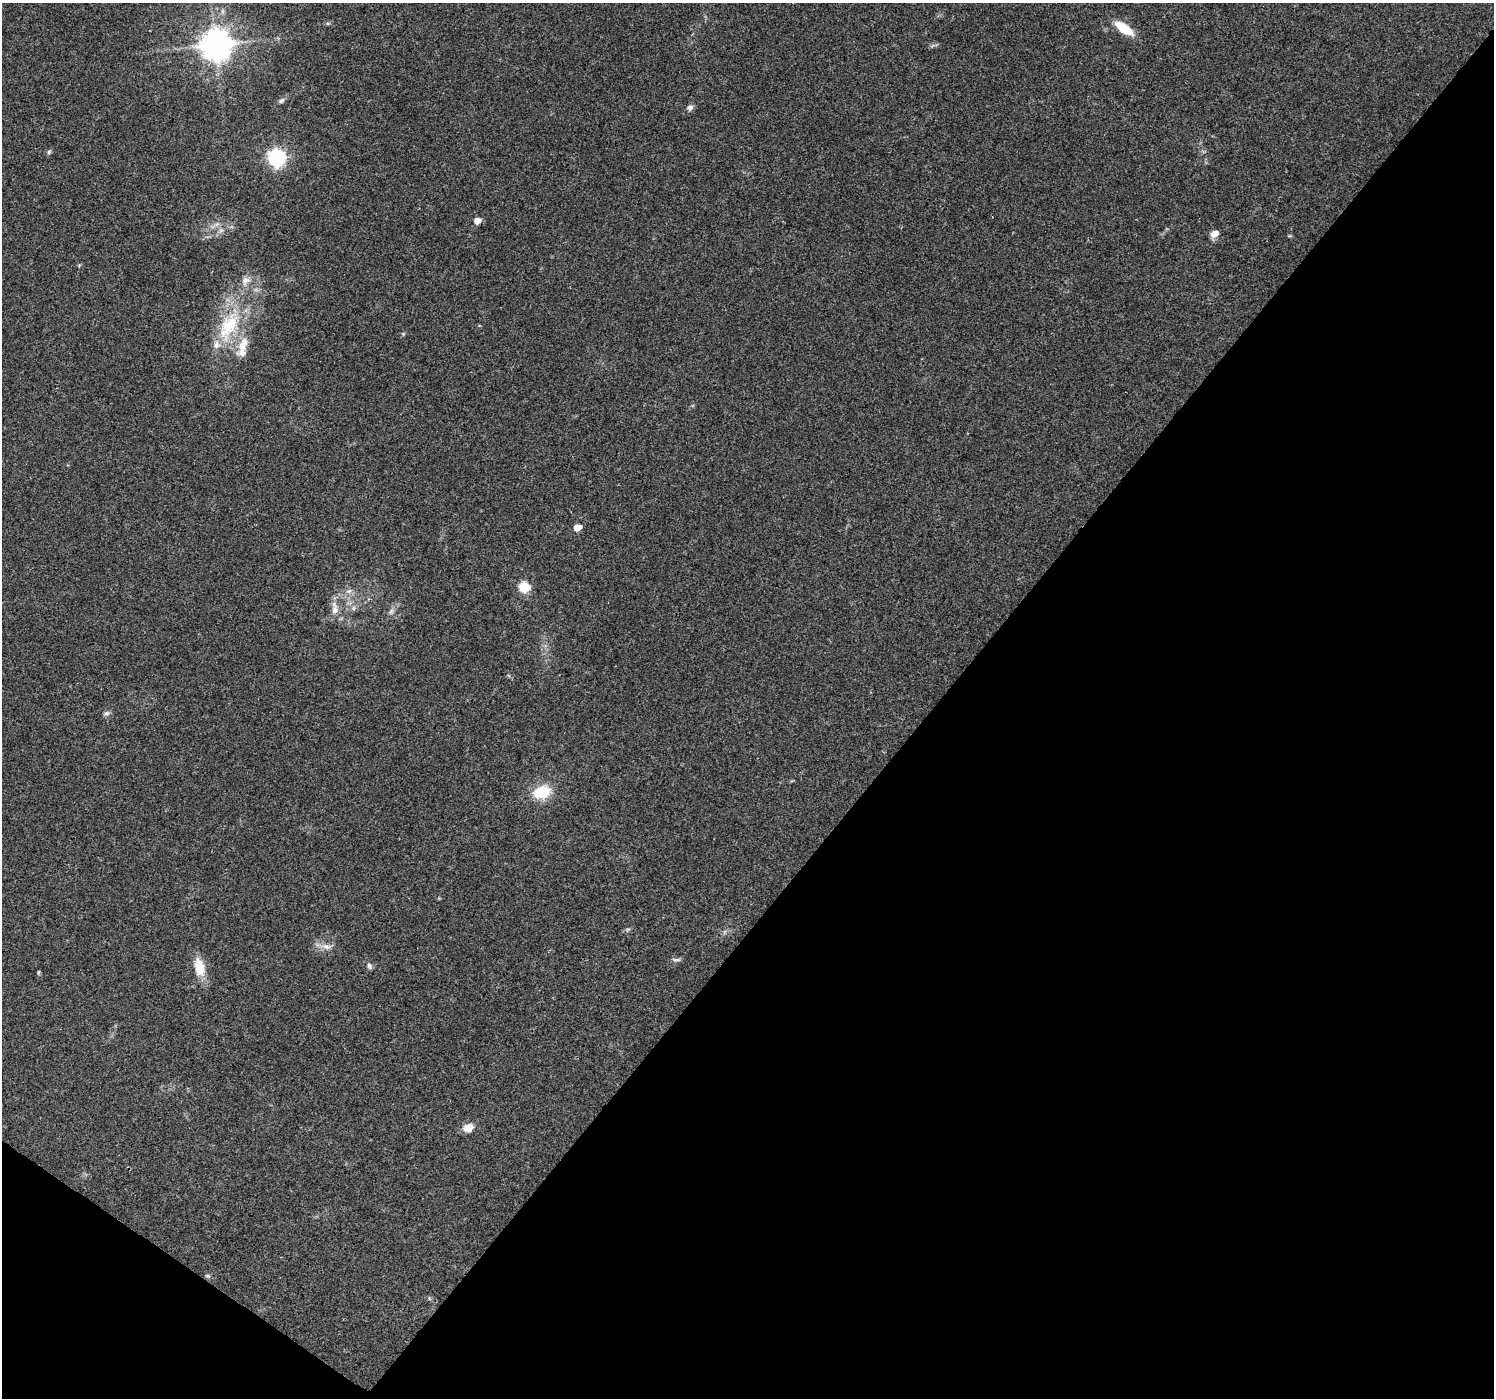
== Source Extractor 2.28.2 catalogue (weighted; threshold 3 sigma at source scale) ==
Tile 15 of 4 x 4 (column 3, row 4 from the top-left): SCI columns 2990-4481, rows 246-1641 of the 5972 x 6010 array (HDU 1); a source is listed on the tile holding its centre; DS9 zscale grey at full resolution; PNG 1496 x 1400 px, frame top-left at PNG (2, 3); no overlay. Shown black and unused: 40% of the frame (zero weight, under 3 of 4 exposures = <1% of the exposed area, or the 3 px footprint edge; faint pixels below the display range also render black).
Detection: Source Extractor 2.28.2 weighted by HDU 2 'WHT'; one run over the whole footprint, this tile lists its part. Background 0.0748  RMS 0.0045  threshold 0.0201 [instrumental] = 3 sigma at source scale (4.5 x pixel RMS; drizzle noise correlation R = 1.50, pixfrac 1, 0.0396/0.0396 arcsec/px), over >= 5 px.
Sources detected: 30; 2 inside a brighter listed object's ellipse — not listed separately; the other 28 listed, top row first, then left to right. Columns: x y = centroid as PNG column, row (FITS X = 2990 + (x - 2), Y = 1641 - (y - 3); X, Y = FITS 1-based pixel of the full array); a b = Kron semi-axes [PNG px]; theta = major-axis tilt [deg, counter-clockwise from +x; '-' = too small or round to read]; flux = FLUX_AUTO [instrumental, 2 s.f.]
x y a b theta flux
328 23 6 4 18 0.65
1124 28 24 9 -35 10
216 45 10 9 - 800
281 101 9 5 29 1.1
690 107 8 7 - 1.4
49 152 5 5 - 0.79
277 158 7 7 - 160
477 221 6 5 - 3.8
221 230 7 5 45 1.2
1214 234 9 7 30 3.2
245 280 13 11 58 3.4
229 326 48 22 62 30
242 353 13 10 39 3.1
577 527 6 5 - 6.6
524 587 10 9 - 10
349 591 8 5 25 1.5
353 608 6 4 90 0.93
335 610 15 9 75 3.6
391 611 8 6 46 1.2
107 713 8 7 - 1.2
542 792 16 11 18 16
326 946 13 8 -16 3
676 960 13 4 0 1.1
369 966 8 6 -71 1.2
199 967 26 13 -78 8.4
39 972 3 3 - 0.69
468 1128 12 9 18 4.5
208 1276 6 4 -18 0.64